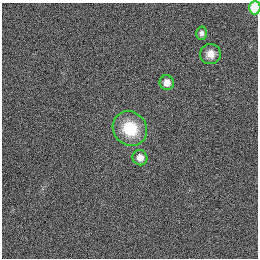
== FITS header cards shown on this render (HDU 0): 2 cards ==
NAXIS1  =                  256
NAXIS2  =                  256

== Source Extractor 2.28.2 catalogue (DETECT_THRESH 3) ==
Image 256 x 256 px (HDU 0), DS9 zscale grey, 1 PNG px = 1 image px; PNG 260 x 260 px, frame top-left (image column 1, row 256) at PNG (2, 3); each listed source drawn as its Kron ellipse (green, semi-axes under 4 px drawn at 4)
Background 1120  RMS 5.1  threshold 15.4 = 3 sigma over >= 5 px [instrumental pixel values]
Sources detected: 6; all 6 listed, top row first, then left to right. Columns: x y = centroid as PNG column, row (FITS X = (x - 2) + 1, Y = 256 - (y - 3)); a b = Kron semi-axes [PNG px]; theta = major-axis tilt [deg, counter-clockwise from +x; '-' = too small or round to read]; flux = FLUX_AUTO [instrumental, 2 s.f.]
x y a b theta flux
255 8 7 5 87 13000
201 33 7 5 -89 1100
210 54 10 10 - 3200
167 83 7 7 - 3700
130 129 18 16 -48 15000
140 158 8 7 - 3300
At the frame edge (FLAGS 8, measured only in part): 1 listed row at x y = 255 8